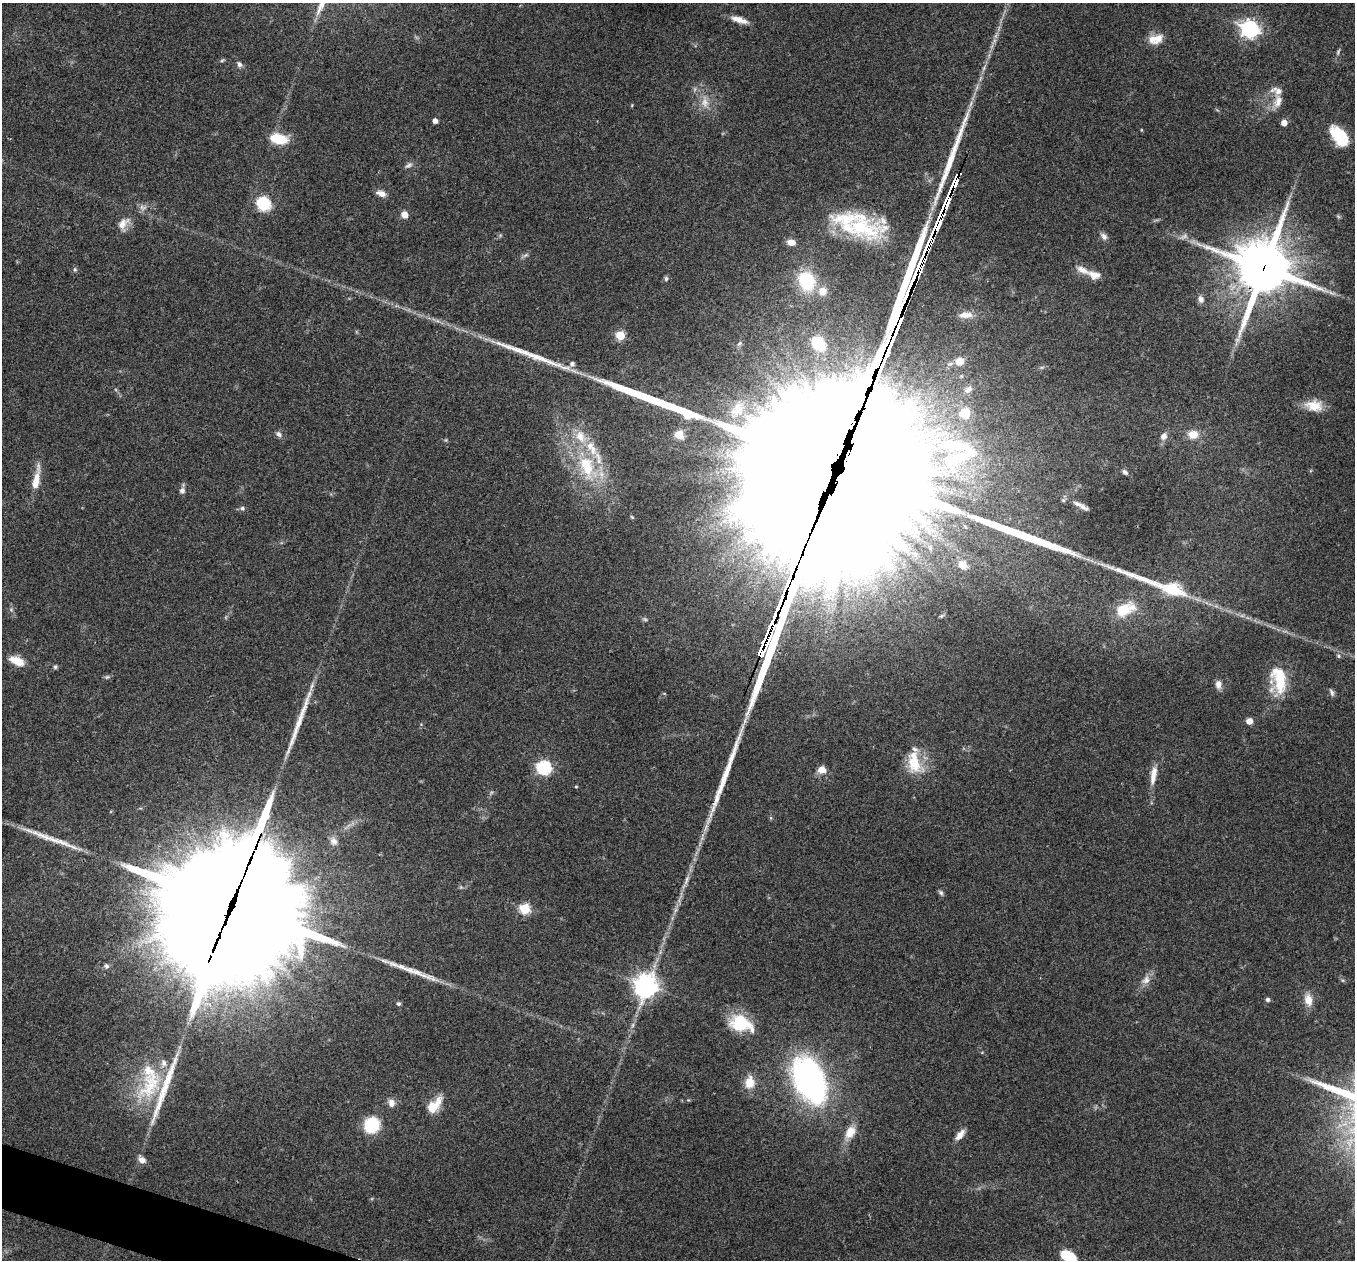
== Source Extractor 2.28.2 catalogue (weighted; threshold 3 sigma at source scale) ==
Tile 7 of 4 x 4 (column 3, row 2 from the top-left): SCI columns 2708-4060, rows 2651-3908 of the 5418 x 5431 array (HDU 1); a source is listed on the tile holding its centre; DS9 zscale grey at full resolution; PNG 1357 x 1262 px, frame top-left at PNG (2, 3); no overlay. Shown black and unused: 1% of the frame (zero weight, under 3 of 4 exposures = <1% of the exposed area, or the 3 px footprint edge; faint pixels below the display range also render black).
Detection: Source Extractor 2.28.2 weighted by HDU 2 'WHT'; one run over the whole footprint, this tile lists its part. Background 0.079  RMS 0.0058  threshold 0.0261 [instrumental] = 3 sigma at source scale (4.5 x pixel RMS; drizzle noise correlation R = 1.50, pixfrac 1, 0.05/0.05 arcsec/px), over >= 5 px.
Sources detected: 126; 4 too faint to see at this stretch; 5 inside a brighter object's white glare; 12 long thin detections or spike segments (spike, bleed or trail) — not listed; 13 inside a brighter listed object's ellipse — not listed separately; the other 92 listed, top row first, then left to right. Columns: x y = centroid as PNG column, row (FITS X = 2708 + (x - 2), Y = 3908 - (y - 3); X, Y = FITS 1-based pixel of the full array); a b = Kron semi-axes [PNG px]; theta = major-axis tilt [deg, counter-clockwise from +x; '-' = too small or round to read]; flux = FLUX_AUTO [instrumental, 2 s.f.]
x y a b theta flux
739 20 20 6 -18 5.6
1250 29 7 7 - 230
1158 38 17 10 56 6
1338 52 9 4 68 1.2
222 60 7 4 24 0.81
239 64 8 6 -55 2
1278 101 18 10 70 5.7
705 102 15 10 -88 6.4
632 105 5 3 - 0.47
435 121 4 4 - 3.2
1284 123 5 5 - 4.8
1141 130 5 3 - 0.47
1340 136 20 11 -52 28
278 139 17 10 -12 19
409 165 12 6 34 2
381 193 12 7 -20 3.7
264 204 9 6 -69 82
404 215 7 6 - 4.6
123 224 20 12 57 6.5
862 227 60 30 -9 54
1104 236 10 6 -49 2.5
791 242 9 6 -9 4.7
525 255 9 4 23 1.4
1264 268 20 19 - 2700
75 269 6 5 - 1
1094 275 18 10 -16 5.6
915 278 17 4 66 1000
666 279 7 5 89 1.1
806 281 20 16 -68 31
822 291 10 10 - 6.5
907 298 15 4 68 1200
1201 299 9 7 -70 2.7
966 315 19 8 6 5.3
620 335 5 5 - 25
1237 340 6 6 - 1.6
818 343 17 13 -48 17
960 361 8 7 - 7.7
572 364 6 6 - 2.3
968 389 11 8 33 3.5
1314 406 22 14 -9 10
737 410 28 18 53 18
965 413 15 14 - 12
279 434 9 6 -48 1.9
1193 434 11 9 1 7.6
679 435 12 10 -45 5.6
1164 436 11 9 55 3.3
824 462 97 87 61 36000
587 466 35 19 -73 31
1125 472 7 5 -43 1.8
36 481 22 9 77 9.2
182 490 8 7 - 2.1
1078 504 17 7 -22 4.2
242 508 7 6 - 1.5
800 559 72 10 66 13000
963 565 11 9 -50 7.1
1171 589 34 14 -16 26
1124 610 22 12 25 20
1338 656 6 5 - 1
17 661 18 9 -21 8
55 667 6 5 - 1
107 677 6 5 - 1
1279 680 33 17 -82 25
1218 684 11 8 -87 3.3
1332 692 10 5 -66 1.5
1249 721 6 5 - 4.4
914 762 32 15 -83 18
544 768 6 6 - 100
822 770 10 8 -10 5.1
1153 775 27 8 81 6.8
576 787 4 3 - 0.61
334 841 12 10 -65 3.6
941 892 7 5 -46 1.3
232 904 65 38 66 30000
525 909 5 5 - 42
106 966 7 6 - 1.3
1146 980 13 10 50 4.3
646 985 8 8 - 440
1267 1000 5 5 - 1.7
1308 1000 15 10 -79 6.7
398 1003 6 5 - 1.2
741 1024 28 18 -19 25
633 1025 6 4 71 1.2
809 1080 38 22 -65 200
750 1082 15 12 85 8.8
151 1085 53 26 56 42
391 1103 11 8 -84 3.6
434 1106 20 10 49 13
372 1125 13 13 - 28
850 1132 17 11 60 8.2
960 1135 14 6 52 4.4
142 1159 11 8 -41 3.3
1068 1256 18 10 -26 15
Overlapping masked pixels (flux is a lower limit): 6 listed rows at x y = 1264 268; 915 278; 907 298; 824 462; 800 559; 232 904
Isophote crosses this tile's border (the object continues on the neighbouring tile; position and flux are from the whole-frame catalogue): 1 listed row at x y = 1068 1256